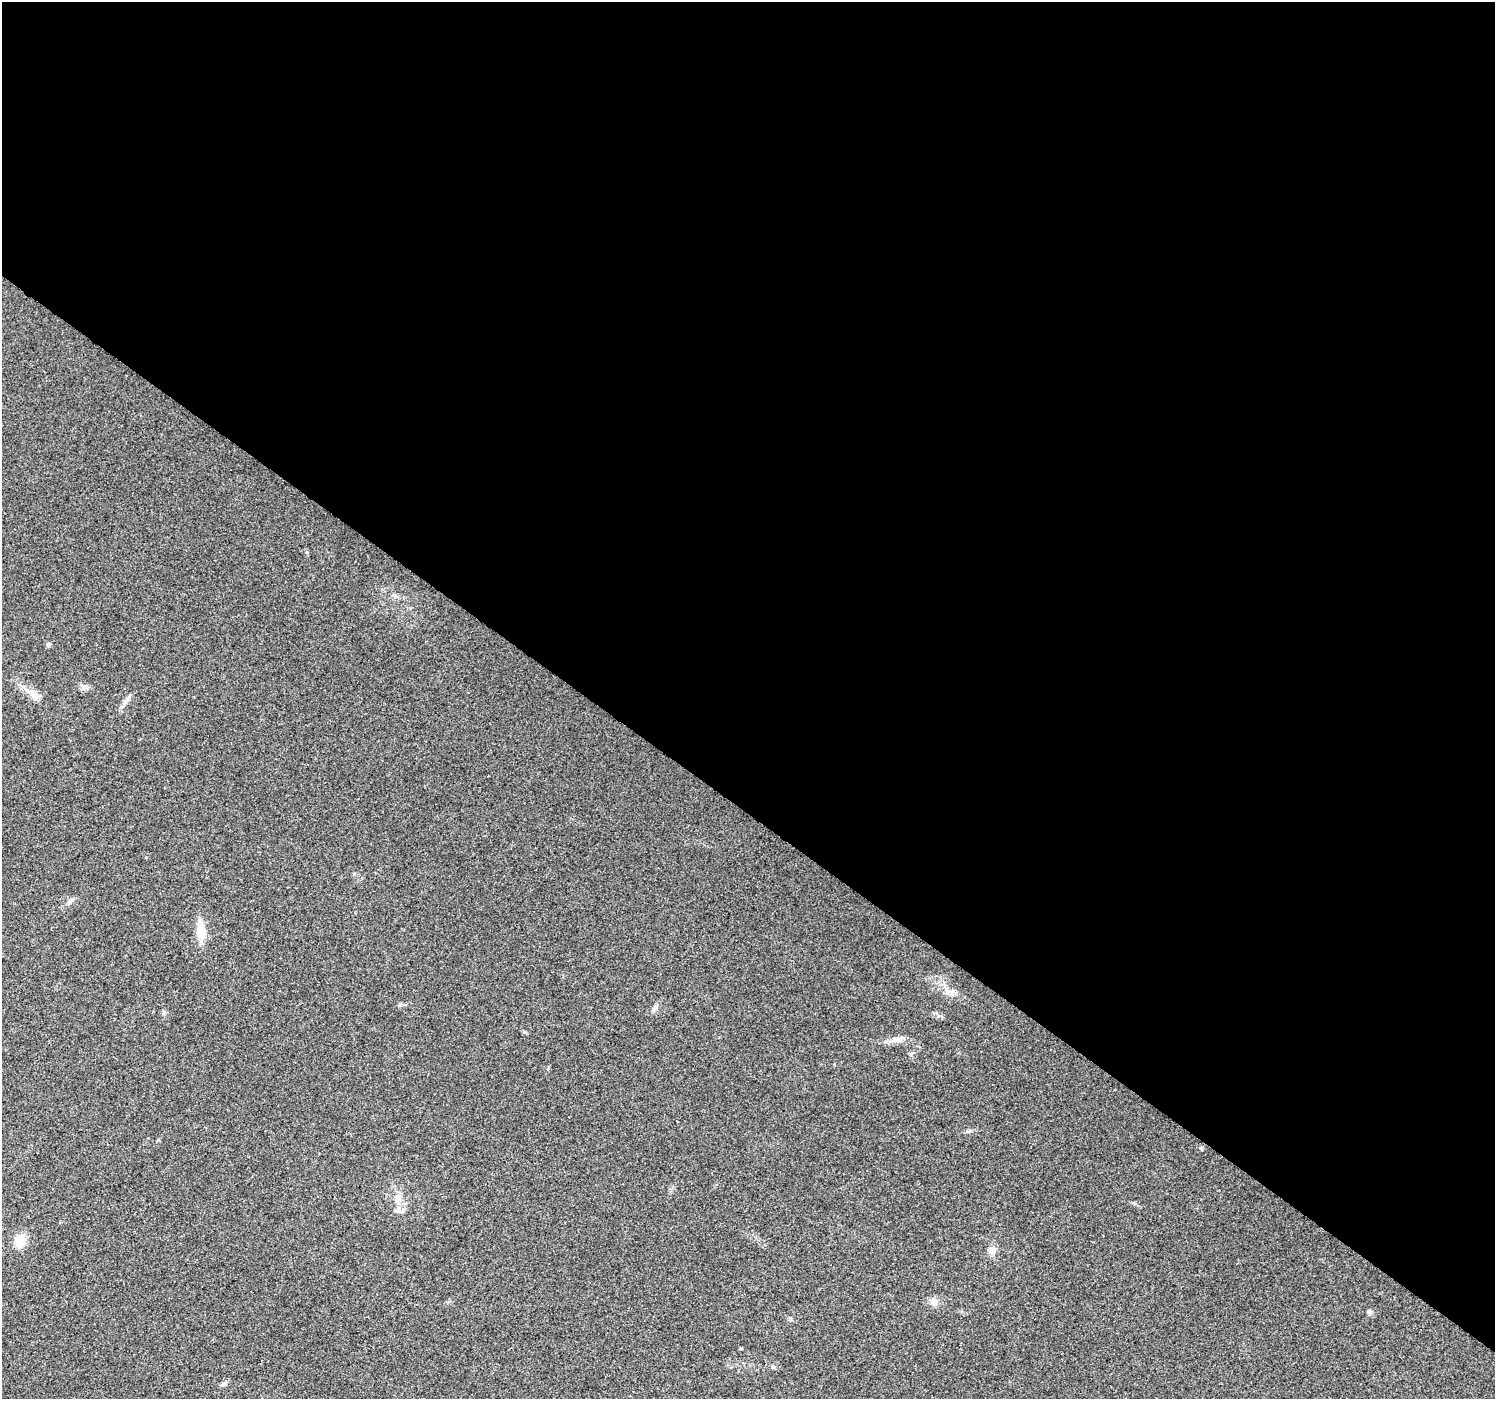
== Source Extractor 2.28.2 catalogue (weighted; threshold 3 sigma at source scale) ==
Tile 3 of 4 x 4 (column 3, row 1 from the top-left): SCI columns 2990-4482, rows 4438-5834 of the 5974 x 6013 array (HDU 1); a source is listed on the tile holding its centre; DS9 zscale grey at full resolution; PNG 1497 x 1401 px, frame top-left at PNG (2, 2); no overlay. Shown black and unused: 58% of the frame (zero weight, under 2 of 3 exposures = <1% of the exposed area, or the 3 px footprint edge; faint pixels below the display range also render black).
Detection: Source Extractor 2.28.2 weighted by HDU 2 'WHT'; one run over the whole footprint, this tile lists its part. Background 0.0326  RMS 0.0065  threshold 0.0291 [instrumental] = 3 sigma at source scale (4.5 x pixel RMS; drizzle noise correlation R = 1.50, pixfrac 1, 0.0396/0.0396 arcsec/px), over >= 5 px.
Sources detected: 19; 1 cosmic-ray / hot-pixel residue — not listed; the other 18 listed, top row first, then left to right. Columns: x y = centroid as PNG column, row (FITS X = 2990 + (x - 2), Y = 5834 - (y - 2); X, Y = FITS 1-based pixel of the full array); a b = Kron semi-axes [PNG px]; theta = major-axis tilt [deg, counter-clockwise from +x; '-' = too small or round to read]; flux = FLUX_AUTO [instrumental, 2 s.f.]
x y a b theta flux
395 595 6 4 -71 1.1
48 644 5 4 - 1.8
35 697 13 8 -54 4.1
126 700 16 5 54 2.7
69 902 8 5 46 1.6
201 930 19 10 -86 12
952 991 7 6 - 2.4
654 1008 11 5 53 2.1
899 1040 9 9 - 3
969 1131 7 4 19 1.1
1201 1148 5 4 - 0.79
397 1198 13 8 72 4.5
20 1240 16 11 78 10
992 1250 11 9 46 3.8
934 1302 10 9 - 3.2
1370 1312 7 5 1 1.3
773 1367 6 5 - 1
224 1384 7 6 - 1.6
Unlisted compact peaks at least as high as the median listed source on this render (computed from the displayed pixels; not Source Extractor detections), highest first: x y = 164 1012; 524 1032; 307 552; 938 1016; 400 1005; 911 1054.